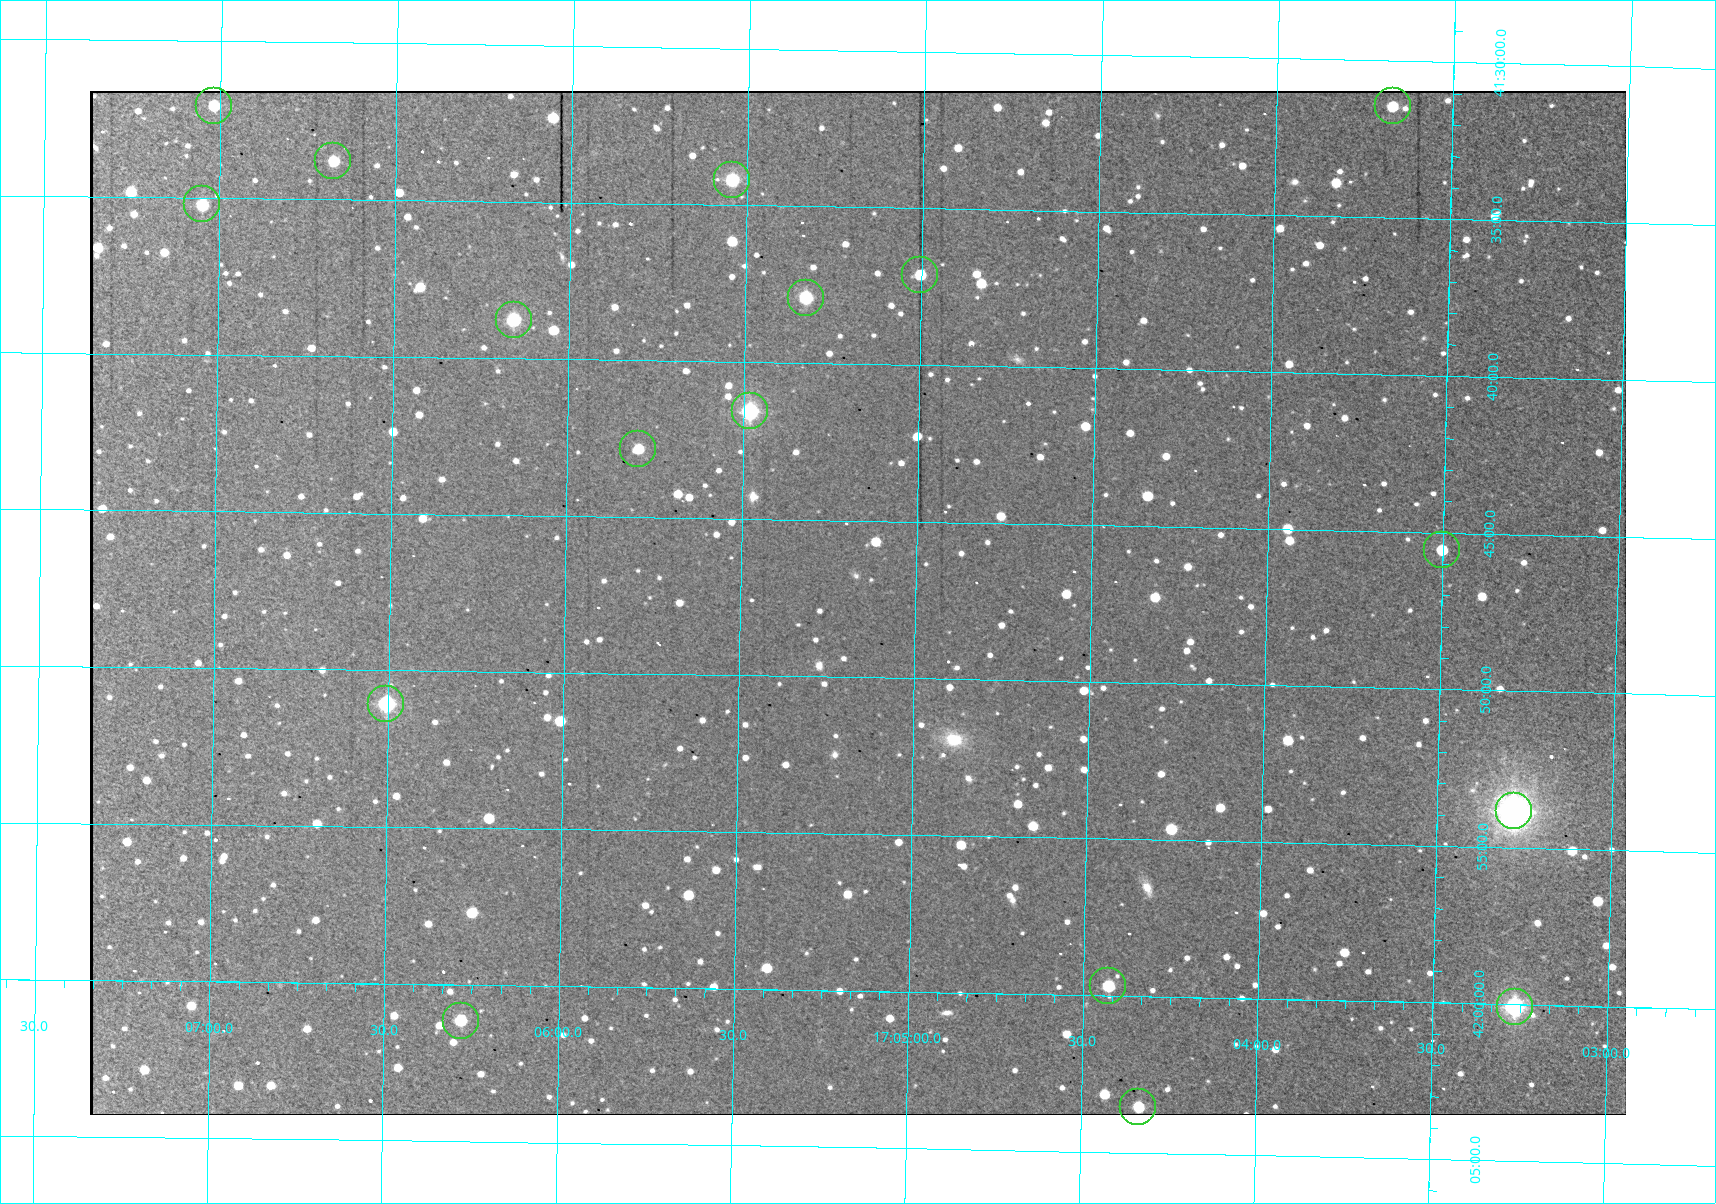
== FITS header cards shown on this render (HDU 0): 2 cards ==
NAXIS1  =                 1536 /fastest changing axis
NAXIS2  =                 1024 /next to fastest changing axis

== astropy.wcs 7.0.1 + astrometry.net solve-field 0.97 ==
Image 1536 x 1024 px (HDU 0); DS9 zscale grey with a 90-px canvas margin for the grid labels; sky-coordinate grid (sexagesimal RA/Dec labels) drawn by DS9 from the SOLVED WCS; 17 Tycho-2 reference stars matched to detected sources circled (green)
Header WCS: none
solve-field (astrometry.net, Tycho-2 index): SOLVED blind (the file carries no WCS)
Solved WCS: RA---TAN-SIP/DEC--TAN-SIP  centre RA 17:05:10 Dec +41:48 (256.29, +41.79 deg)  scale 1.91 arcsec/px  FOV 49.0' x 32.7'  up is +179 deg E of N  parity flipped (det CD > 0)
(file carries no celestial WCS; the grid is the blind solution)
Tycho-2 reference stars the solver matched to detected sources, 17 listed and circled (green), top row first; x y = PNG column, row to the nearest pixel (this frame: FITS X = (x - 90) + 1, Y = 1024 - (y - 91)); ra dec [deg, ICRS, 3 dp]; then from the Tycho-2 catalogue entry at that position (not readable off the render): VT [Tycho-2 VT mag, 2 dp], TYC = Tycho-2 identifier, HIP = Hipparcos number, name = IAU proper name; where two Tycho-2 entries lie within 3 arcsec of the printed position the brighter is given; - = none
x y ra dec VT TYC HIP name
214 106 256.755 +41.535 11.45 3080-312-1 - -
1393 106 255.918 +41.524 11.62 3080-754-1 - -
333 161 256.669 +41.563 11.68 3080-606-1 - -
732 180 256.386 +41.570 10.33 3080-152-1 - -
202 204 256.762 +41.587 11.16 3080-602-1 - -
920 275 256.251 +41.619 11.76 3080-980-1 - -
806 298 256.332 +41.632 10.89 3080-6-1 - -
514 320 256.540 +41.646 10.79 3080-748-1 - -
750 411 256.370 +41.693 10.19 3080-652-1 - -
638 449 256.449 +41.714 11.42 3080-946-1 - -
1442 550 255.876 +41.759 11.93 3080-792-1 - -
386 704 256.626 +41.851 9.45 3080-172-1 83712 -
1514 811 255.820 +41.897 8.11 3080-1398-1 83447 -
1108 986 256.107 +41.995 11.25 3080-1207-1 - -
1515 1007 255.816 +42.001 9.83 3080-1121-1 83444 -
461 1021 256.570 +42.019 11.50 3080-1101-1 - -
1138 1107 256.084 +42.059 11.25 3080-1074-1 - -